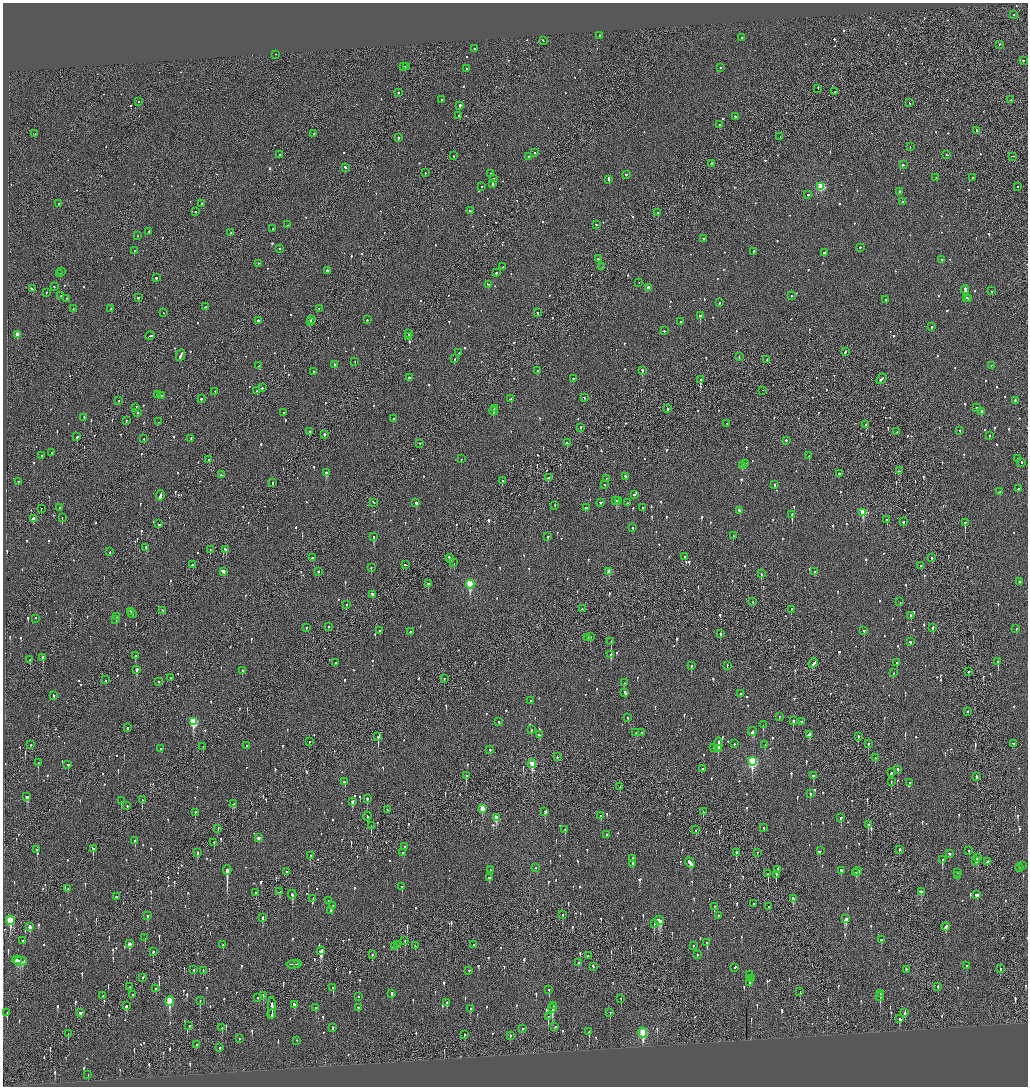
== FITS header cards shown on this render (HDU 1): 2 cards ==
NAXIS1  =                 2051
NAXIS2  =                 2168

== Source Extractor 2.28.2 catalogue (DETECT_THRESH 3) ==
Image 2051 x 2168 px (HDU 1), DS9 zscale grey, zoomed out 1/2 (1 PNG px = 2 x 2 image px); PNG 1030 x 1088 px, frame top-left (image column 2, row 2168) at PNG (3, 3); each listed source drawn as its Kron ellipse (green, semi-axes under 4 px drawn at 4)
Background -0.0948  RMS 0.077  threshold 0.232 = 3 sigma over >= 5 px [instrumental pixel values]
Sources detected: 1350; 49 cannot appear on this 1/2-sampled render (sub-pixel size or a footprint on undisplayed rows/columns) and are neither listed nor drawn; of the other 1301, the 500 brightest by FLUX_AUTO listed and drawn (801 fainter detections omitted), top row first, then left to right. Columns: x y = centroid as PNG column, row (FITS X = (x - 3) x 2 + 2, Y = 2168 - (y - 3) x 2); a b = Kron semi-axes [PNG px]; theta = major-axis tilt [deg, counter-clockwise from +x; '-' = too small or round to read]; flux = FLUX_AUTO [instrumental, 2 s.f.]
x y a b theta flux
1014 15 2 2 - 86
599 36 2 1 - 77
742 38 2 2 - 84
543 41 2 2 - 69
999 45 3 1 - 84
475 49 2 2 - 1100
275 55 2 1 - 70
1023 61 2 2 - 77
404 67 2 1 - 95
406 67 2 2 - 210
720 68 2 2 - 190
466 69 2 2 - 68
818 89 3 2 - 81
835 92 2 2 - 59
398 93 2 2 - 130
442 100 2 2 - 110
1011 100 2 2 - 86
139 102 2 2 - 150
910 103 2 1 - 75
459 106 2 2 - 620
459 116 2 2 - 81
735 117 3 2 - 120
720 125 2 2 - 72
977 131 3 2 - 150
34 134 3 1 - 79
314 134 2 2 - 81
780 137 2 1 - 69
398 138 2 2 - 480
910 147 2 2 - 77
535 153 2 2 - 55
280 155 2 2 - 63
947 155 2 2 - 58
454 156 2 1 - 81
529 157 2 2 - 57
1012 157 2 1 - 220
712 164 2 2 - 61
903 165 3 2 - 120
345 168 3 2 - 340
425 173 2 1 - 160
490 174 2 2 - 120
626 175 2 2 - 96
936 178 2 2 - 75
972 178 2 2 - 63
494 179 2 2 - 76
608 180 3 2 - 200
492 184 2 2 - 140
481 187 2 2 - 68
821 187 3 3 - 890
1017 187 2 2 - 89
900 192 2 2 - 140
808 195 2 2 - 60
903 202 2 2 - 280
58 204 2 2 - 59
201 204 2 1 - 120
470 211 3 2 - 150
195 212 2 1 - 77
658 213 2 2 - 82
287 225 2 1 - 55
596 225 2 2 - 65
273 229 2 2 - 72
149 232 2 2 - 190
231 233 3 2 - 70
138 236 2 2 - 71
703 239 2 2 - 74
860 248 2 2 - 130
279 249 2 2 - 64
134 251 2 1 - 320
753 252 4 2 - 160
824 253 3 2 - 120
598 259 2 1 - 230
942 260 2 2 - 120
258 264 2 2 - 70
503 267 2 1 - 57
602 267 2 1 - 63
327 271 2 2 - 990
62 272 2 2 - 62
496 273 2 2 - 110
60 274 2 2 - 200
156 278 2 2 - 130
639 283 2 1 - 95
488 285 3 2 - 100
54 287 2 2 - 74
648 288 2 2 - 120
32 289 3 1 - 190
965 290 4 2 - 520
992 291 2 2 - 100
46 293 2 2 - 70
61 296 2 1 - 58
791 296 2 2 - 110
138 298 2 2 - 110
966 298 2 2 - 68
67 299 2 1 - 130
969 299 2 1 - 130
886 300 2 2 - 260
720 303 3 2 - 130
205 307 2 2 - 120
73 309 2 2 - 76
111 309 2 2 - 72
319 309 2 2 - 66
164 313 2 2 - 86
537 313 2 2 - 140
700 316 2 2 - 490
311 320 3 1 - 62
367 320 2 2 - 58
258 321 2 2 - 480
310 322 3 2 - 100
681 322 2 2 - 200
931 327 2 2 - 160
664 331 2 2 - 86
409 334 3 2 - 160
17 335 3 2 - 180
150 336 5 2 - 150
409 337 3 1 - 210
845 352 3 2 - 100
459 353 2 2 - 79
180 356 6 2 66 270
739 357 3 2 - 72
454 359 2 2 - 130
767 360 2 2 - 110
355 362 2 1 - 67
335 365 2 2 - 89
259 366 2 2 - 62
991 366 2 2 - 98
538 371 3 2 - 120
642 371 2 2 - 200
314 372 2 2 - 78
409 378 2 2 - 80
573 379 2 2 - 130
881 379 6 2 50 220
700 380 2 2 - 630
262 388 2 1 - 140
257 391 2 2 - 72
762 391 2 1 - 260
215 392 2 2 - 130
157 395 2 2 - 71
161 396 2 2 - 71
584 398 2 2 - 74
201 399 2 2 - 110
511 399 4 2 - 140
118 401 2 2 - 58
1015 401 2 2 - 70
136 408 2 2 - 170
977 408 2 2 - 59
494 409 3 2 - 130
668 409 2 2 - 75
493 412 4 2 - 200
981 412 2 2 - 350
137 413 2 2 - 92
283 413 2 2 - 63
84 418 2 2 - 64
393 419 2 2 - 170
126 421 2 2 - 64
158 422 2 2 - 73
727 424 2 2 - 74
866 425 2 2 - 180
580 428 2 2 - 170
960 431 2 2 - 97
309 432 2 2 - 140
897 432 3 2 - 120
324 435 2 2 - 160
990 436 2 2 - 56
77 437 2 2 - 210
144 439 2 1 - 60
191 439 2 2 - 170
786 441 2 2 - 290
567 443 2 2 - 230
420 444 2 1 - 76
52 453 2 2 - 130
42 456 2 2 - 120
809 456 2 2 - 77
461 459 2 2 - 170
1017 459 2 2 - 69
209 460 2 2 - 100
1022 463 3 2 - 69
745 464 2 2 - 150
743 466 3 3 - 210
899 471 3 2 - 150
327 473 3 2 - 290
839 474 2 2 - 250
221 475 2 2 - 130
625 477 2 2 - 260
548 478 2 2 - 180
606 479 2 1 - 59
502 481 2 2 - 170
18 482 2 2 - 150
273 483 2 1 - 260
605 485 2 2 - 79
774 485 2 2 - 69
1019 489 3 2 - 270
1000 492 2 2 - 150
634 495 2 2 - 98
160 496 5 2 - 410
616 501 2 2 - 200
618 501 3 2 - 150
374 503 3 1 - 100
416 503 3 2 - 410
601 503 2 2 - 93
628 503 2 2 - 87
555 506 2 2 - 72
60 508 2 2 - 160
586 508 3 2 - 140
643 508 2 2 - 66
41 509 2 1 - 63
739 511 3 2 - 160
863 513 3 3 - 560
792 515 2 2 - 570
62 518 2 2 - 170
33 519 3 2 - 120
887 520 2 2 - 81
903 522 2 2 - 170
965 523 2 2 - 540
159 524 3 2 - 160
632 528 2 2 - 71
733 536 3 2 - 91
373 537 3 2 - 430
548 537 2 2 - 240
146 548 3 2 - 140
210 550 2 1 - 100
226 550 3 2 - 140
110 552 2 2 - 57
685 557 2 2 - 80
313 558 3 2 - 110
932 558 2 2 - 59
450 559 4 2 - 450
454 563 2 1 - 120
193 565 3 2 - 72
406 565 3 2 - 100
921 566 2 2 - 110
371 568 2 2 - 100
224 572 4 2 - 230
318 572 2 2 - 92
609 572 3 2 - 190
815 572 4 2 - 110
761 574 3 2 - 170
1020 582 2 2 - 64
428 584 2 2 - 87
470 584 4 3 - 1200
372 595 3 2 - 550
753 602 2 1 - 89
900 602 2 2 - 140
347 605 2 2 - 260
582 609 2 2 - 65
791 610 2 2 - 160
163 611 3 2 - 210
131 612 4 2 - 160
132 614 5 2 - 120
911 616 3 2 - 120
116 617 3 2 - 140
36 619 2 2 - 81
116 620 4 2 - 140
328 627 2 2 - 110
306 628 2 2 - 55
933 628 3 2 - 220
1016 629 2 2 - 90
380 631 2 2 - 74
864 631 2 2 - 360
410 632 2 2 - 69
720 634 2 2 - 210
590 637 2 2 - 310
588 638 3 2 - 73
611 642 3 2 - 190
910 642 2 2 - 190
611 655 3 2 - 340
135 656 3 2 - 240
43 658 3 2 - 430
30 660 3 2 - 57
998 662 3 2 - 370
335 663 2 2 - 110
897 663 2 2 - 180
813 664 5 2 - 220
691 666 3 2 - 180
727 666 2 2 - 58
137 670 3 2 - 640
242 671 3 2 - 240
968 672 2 2 - 390
893 673 2 2 - 83
171 678 2 1 - 56
444 679 2 1 - 64
105 680 2 1 - 110
159 682 2 2 - 250
624 683 2 2 - 120
625 693 3 2 - 110
740 694 3 2 - 120
53 696 3 2 - 94
530 701 2 2 - 68
967 712 2 2 - 150
779 717 2 2 - 100
628 718 2 2 - 58
793 721 3 2 - 470
193 722 4 3 - 880
499 722 3 2 - 80
801 722 2 2 - 100
763 725 3 2 - 170
127 728 2 2 - 200
531 730 2 2 - 94
752 732 4 2 - 160
635 733 2 2 - 83
642 733 2 2 - 76
539 735 3 2 - 110
809 735 4 2 - 140
378 737 3 2 - 380
858 737 3 2 - 76
309 742 2 2 - 75
734 744 2 2 - 58
868 744 3 2 - 170
1013 744 2 2 - 81
31 745 2 1 - 56
718 745 7 2 87 280
765 745 2 2 - 100
246 746 2 2 - 83
203 747 2 1 - 58
714 748 2 2 - 110
161 749 2 2 - 74
718 749 3 2 - 130
490 750 2 2 - 110
557 757 2 2 - 62
875 758 2 1 - 77
752 762 4 3 - 1700
38 763 3 2 - 170
532 764 4 3 - 400
68 765 3 2 - 120
702 769 2 2 - 67
898 770 3 2 - 110
891 773 3 2 - 87
466 776 3 2 - 240
813 776 3 2 - 83
977 777 4 2 - 140
344 782 3 2 - 120
891 782 2 1 - 90
909 783 2 2 - 70
620 787 2 2 - 83
810 794 3 2 - 76
27 797 4 3 - 180
367 799 3 2 - 200
142 800 2 1 - 110
121 801 2 1 - 84
352 802 3 2 - 130
233 804 3 2 - 100
127 806 2 2 - 65
482 809 4 2 - 300
388 810 2 1 - 68
545 812 3 2 - 67
703 812 3 1 - 99
195 813 2 2 - 92
601 816 3 2 - 69
367 817 4 2 - 75
496 818 4 3 - 370
841 818 3 2 - 230
868 825 3 2 - 250
371 826 3 1 - 130
764 828 2 2 - 63
218 829 3 2 - 79
565 830 3 2 - 99
696 830 2 2 - 87
606 835 2 2 - 95
258 838 3 2 - 82
135 841 2 2 - 110
214 843 3 2 - 82
404 847 3 2 - 230
93 849 3 2 - 210
37 850 2 2 - 85
899 850 2 2 - 62
820 851 2 1 - 80
969 851 2 2 - 110
197 853 3 2 - 260
403 853 2 2 - 65
736 853 2 2 - 270
757 853 3 1 - 55
950 854 3 2 - 87
310 856 3 2 - 110
978 858 2 2 - 580
633 859 2 2 - 370
942 860 3 2 - 330
976 861 2 2 - 210
987 862 3 2 - 100
690 863 5 2 - 390
632 864 2 2 - 58
1023 866 2 2 - 57
536 868 2 2 - 140
1019 868 2 2 - 79
227 870 5 2 - 4000
490 870 2 1 - 66
777 870 4 2 - 160
841 871 3 2 - 140
286 872 2 2 - 120
857 872 4 2 - 150
856 873 3 2 - 64
958 873 2 2 - 59
768 874 4 2 - 160
776 875 3 1 - 140
958 876 2 2 - 100
489 878 3 2 - 79
402 887 3 2 - 76
68 889 3 2 - 72
279 892 3 2 - 160
921 892 3 3 - 130
256 893 3 1 - 360
292 895 4 2 - 160
977 895 4 2 - 140
116 897 2 2 - 160
313 899 3 2 - 110
793 899 4 2 - 120
329 901 2 2 - 76
754 904 3 2 - 62
332 906 2 2 - 140
714 907 3 2 - 210
769 907 2 2 - 69
331 911 2 2 - 450
563 915 3 2 - 58
148 916 3 2 - 170
718 916 2 2 - 80
262 918 3 2 - 140
845 919 4 3 - 280
10 921 4 3 - 940
659 921 5 4 - 490
654 924 3 2 - 60
30 927 3 2 - 140
946 927 4 2 - 150
145 938 3 2 - 160
881 940 3 2 - 140
22 941 2 2 - 60
405 941 3 1 - 82
707 943 3 2 - 250
129 944 3 2 - 150
223 945 3 1 - 59
397 945 3 1 - 57
474 945 2 2 - 750
416 946 2 1 - 100
693 946 3 2 - 72
395 947 2 1 - 67
321 951 4 3 - 990
153 952 2 2 - 220
372 955 3 2 - 110
697 955 2 2 - 100
588 956 2 2 - 58
17 960 5 2 - 220
21 962 6 4 0 340
578 963 2 2 - 89
298 964 3 1 - 220
293 965 6 1 4 300
966 966 2 2 - 55
593 967 3 2 - 72
735 968 3 2 - 71
1000 969 2 2 - 130
194 970 2 2 - 72
906 970 2 2 - 58
203 971 3 2 - 60
469 971 2 2 - 68
749 975 2 2 - 80
142 978 2 1 - 100
751 979 2 2 - 88
749 983 3 2 - 55
130 987 2 2 - 58
938 987 3 2 - 58
333 988 3 2 - 68
156 989 2 2 - 200
549 990 3 2 - 120
800 992 2 1 - 130
391 994 3 2 - 240
881 994 3 2 - 90
133 995 2 2 - 150
103 996 2 2 - 110
263 996 4 2 - 94
358 997 2 2 - 57
880 997 4 2 - 190
258 998 2 1 - 160
621 999 2 1 - 55
170 1001 5 3 - 780
200 1001 3 2 - 93
447 1003 3 2 - 67
294 1005 3 2 - 150
126 1006 3 3 - 93
553 1006 2 2 - 92
272 1008 11 2 89 460
316 1008 3 2 - 56
358 1008 2 2 - 210
470 1009 3 2 - 73
552 1009 4 2 - 510
7 1013 3 1 - 67
80 1013 3 3 - 110
610 1013 2 2 - 240
904 1013 2 2 - 210
272 1015 5 1 - 160
548 1017 3 2 - 190
900 1019 3 2 - 120
189 1026 3 2 - 130
555 1027 3 2 - 110
222 1028 2 2 - 100
333 1028 2 2 - 150
522 1029 2 2 - 130
589 1032 4 2 - 130
643 1033 5 3 - 1100
68 1034 3 1 - 65
464 1035 3 2 - 67
510 1036 2 2 - 67
239 1039 2 2 - 64
297 1041 2 2 - 58
196 1045 3 1 - 60
219 1048 2 2 - 62
88 1075 3 1 - 150
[801 fainter detections neither listed nor drawn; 49 sub-pixel or undisplayed-footprint detections neither listed nor drawn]